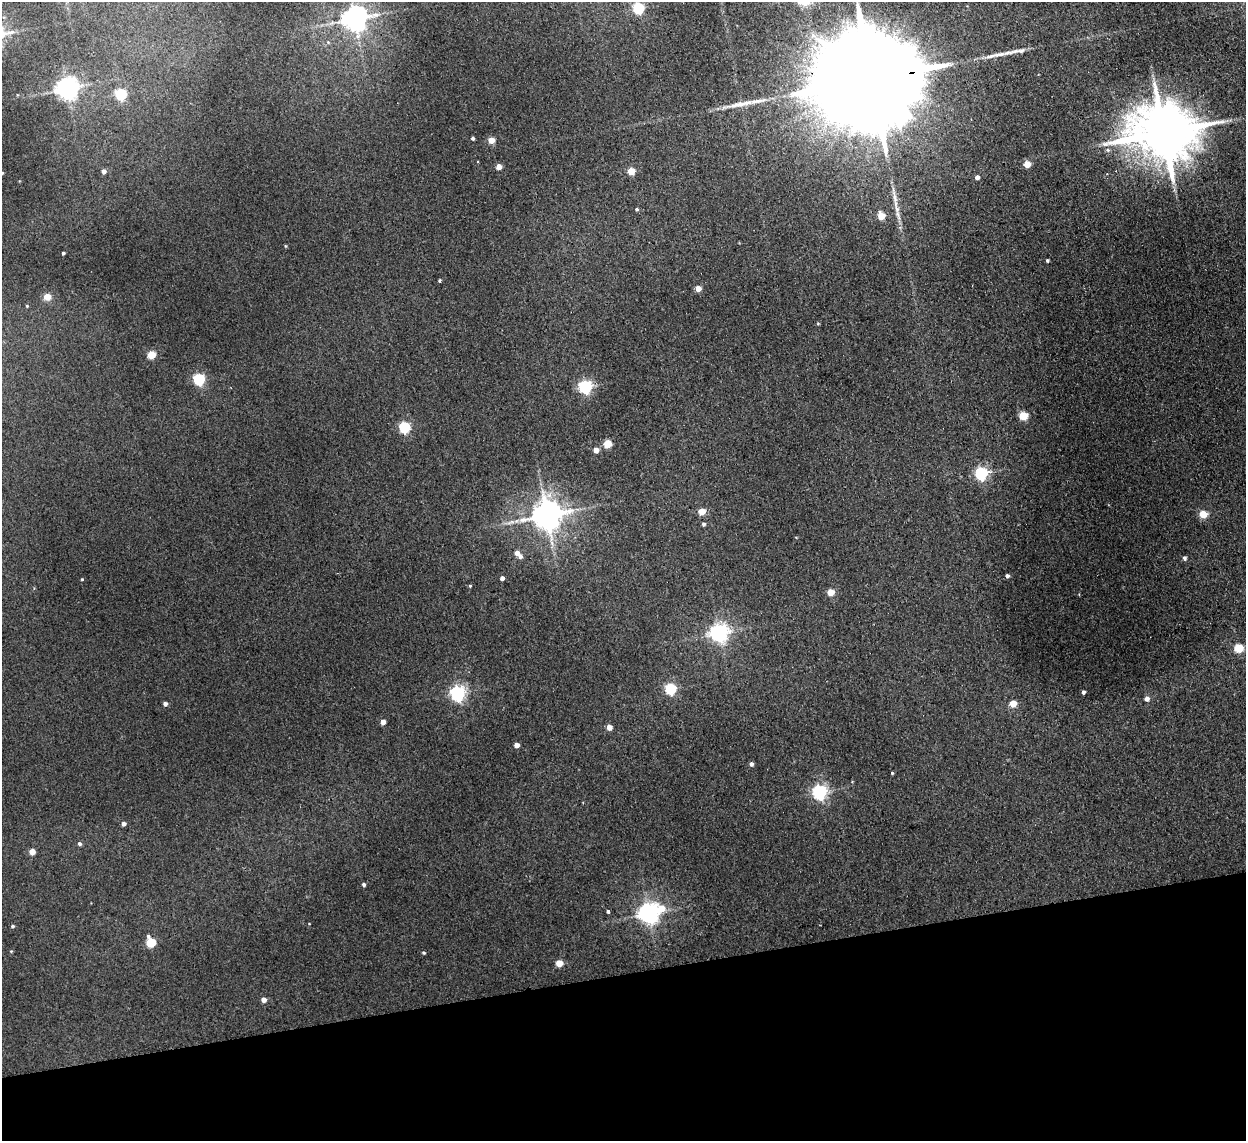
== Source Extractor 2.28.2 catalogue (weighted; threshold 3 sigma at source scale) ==
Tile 14 of 4 x 4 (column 2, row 4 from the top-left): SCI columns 1297-2540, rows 154-1292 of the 5079 x 4977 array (HDU 1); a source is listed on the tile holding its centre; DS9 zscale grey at full resolution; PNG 1248 x 1143 px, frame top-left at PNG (2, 2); no overlay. Shown black and unused: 15% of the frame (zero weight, under 2 of 3 exposures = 3% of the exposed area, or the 3 px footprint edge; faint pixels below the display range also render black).
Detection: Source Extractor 2.28.2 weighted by HDU 2 'WHT'; one run over the whole footprint, this tile lists its part. Background 0.072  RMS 0.01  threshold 0.0452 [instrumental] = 3 sigma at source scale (4.5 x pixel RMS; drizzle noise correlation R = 1.50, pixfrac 1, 0.05/0.05 arcsec/px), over >= 5 px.
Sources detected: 73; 1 inside a brighter object's white glare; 1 long thin detection or spike segment (spike, bleed or trail) — not listed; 1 inside a brighter listed object's ellipse — not listed separately; the other 70 listed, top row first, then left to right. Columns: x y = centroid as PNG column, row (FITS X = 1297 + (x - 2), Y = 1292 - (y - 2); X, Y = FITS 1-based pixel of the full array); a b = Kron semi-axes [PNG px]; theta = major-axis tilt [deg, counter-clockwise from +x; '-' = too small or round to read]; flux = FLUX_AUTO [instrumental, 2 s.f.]
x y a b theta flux
638 8 5 5 - 110
354 19 8 7 - 1100
328 42 5 5 - 1.5
872 78 56 20 9 58000
67 88 7 7 - 800
121 94 5 5 - 120
741 104 36 8 9 17
1163 132 18 15 0 7400
473 138 3 3 - 1.9
491 140 5 4 - 19
1027 164 5 5 - 21
499 167 5 4 - 10
104 171 5 4 - 4.4
631 171 5 5 - 24
2 173 4 3 - 0.82
977 177 4 4 - 4.6
896 207 24 6 -74 9.6
636 209 4 4 - 1.4
881 216 5 5 - 25
285 246 5 3 - 0.82
63 253 3 3 - 1.5
1047 260 3 3 - 1.6
440 281 3 3 - 1.4
698 288 4 4 - 10
47 297 5 4 - 22
27 306 5 4 - 1.1
151 355 5 5 - 34
199 379 5 5 - 120
585 387 6 5 - 190
1023 416 5 5 - 36
404 427 5 5 - 110
607 444 5 5 - 37
596 450 4 4 - 9.8
981 473 6 6 - 150
702 512 5 4 - 22
1203 514 5 5 - 28
547 515 9 8 - 1900
703 524 4 3 - 2.2
517 553 5 5 - 5.2
1184 558 5 4 - 2.6
1007 576 4 4 - 2.7
502 578 4 4 - 4.6
82 579 3 3 - 0.95
470 586 4 3 - 0.98
830 592 5 4 - 21
719 633 7 6 - 480
1239 648 5 5 - 47
670 689 5 5 - 100
1083 692 4 3 - 2.4
457 693 6 6 - 290
1147 699 5 5 - 5.1
165 704 4 4 - 3.9
1013 704 5 5 - 20
383 722 4 4 - 8.3
609 727 4 4 - 9.1
517 745 4 4 - 7.1
751 764 4 4 - 3.4
892 773 3 3 - 1
819 792 6 6 - 260
124 824 4 4 - 4.1
79 844 5 4 - 2.4
32 852 4 4 - 12
364 884 5 4 - 1.9
608 912 3 3 - 3
648 913 7 7 - 650
13 926 5 4 - 1.5
151 942 6 5 - 53
423 953 4 3 - 1.3
559 963 5 5 - 21
264 1000 4 4 - 7.3
Overlapping masked pixels (flux is a lower limit): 1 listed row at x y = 872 78
Isophote crosses this tile's border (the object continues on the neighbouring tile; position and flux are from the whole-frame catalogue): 1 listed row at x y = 2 173